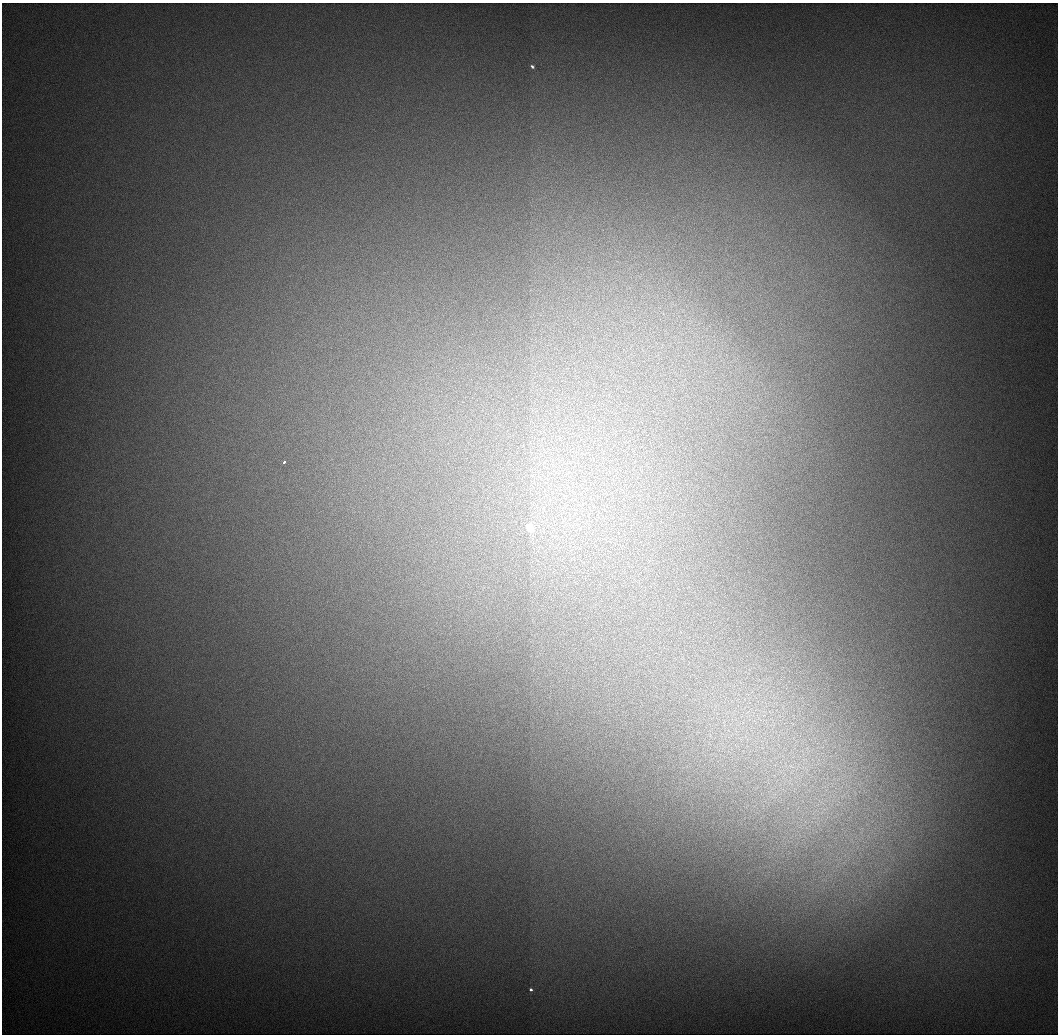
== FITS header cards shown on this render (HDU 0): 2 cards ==
NAXIS1  =                 1056 / Length of Axis 1 (Serial)
NAXIS2  =                 1032 / Length of Axis 2 (Parallel)

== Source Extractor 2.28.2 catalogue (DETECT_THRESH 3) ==
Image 1056 x 1032 px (HDU 0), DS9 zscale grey, 1 PNG px = 1 image px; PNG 1060 x 1036 px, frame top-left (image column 1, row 1032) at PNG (2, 3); no overlay
Background 551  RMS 6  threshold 18.1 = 3 sigma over >= 5 px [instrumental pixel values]
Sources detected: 7; all 7 listed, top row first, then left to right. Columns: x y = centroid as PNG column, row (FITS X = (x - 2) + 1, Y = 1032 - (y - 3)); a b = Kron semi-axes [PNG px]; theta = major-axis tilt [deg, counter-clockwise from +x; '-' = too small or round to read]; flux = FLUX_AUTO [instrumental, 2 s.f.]
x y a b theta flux
532 66 4 3 - 940
284 462 4 3 - 4700
530 528 4 4 - 29000
791 766 13 6 -18 3200
790 783 12 3 -31 1500
815 812 20 7 33 5800
531 990 3 3 - 1100